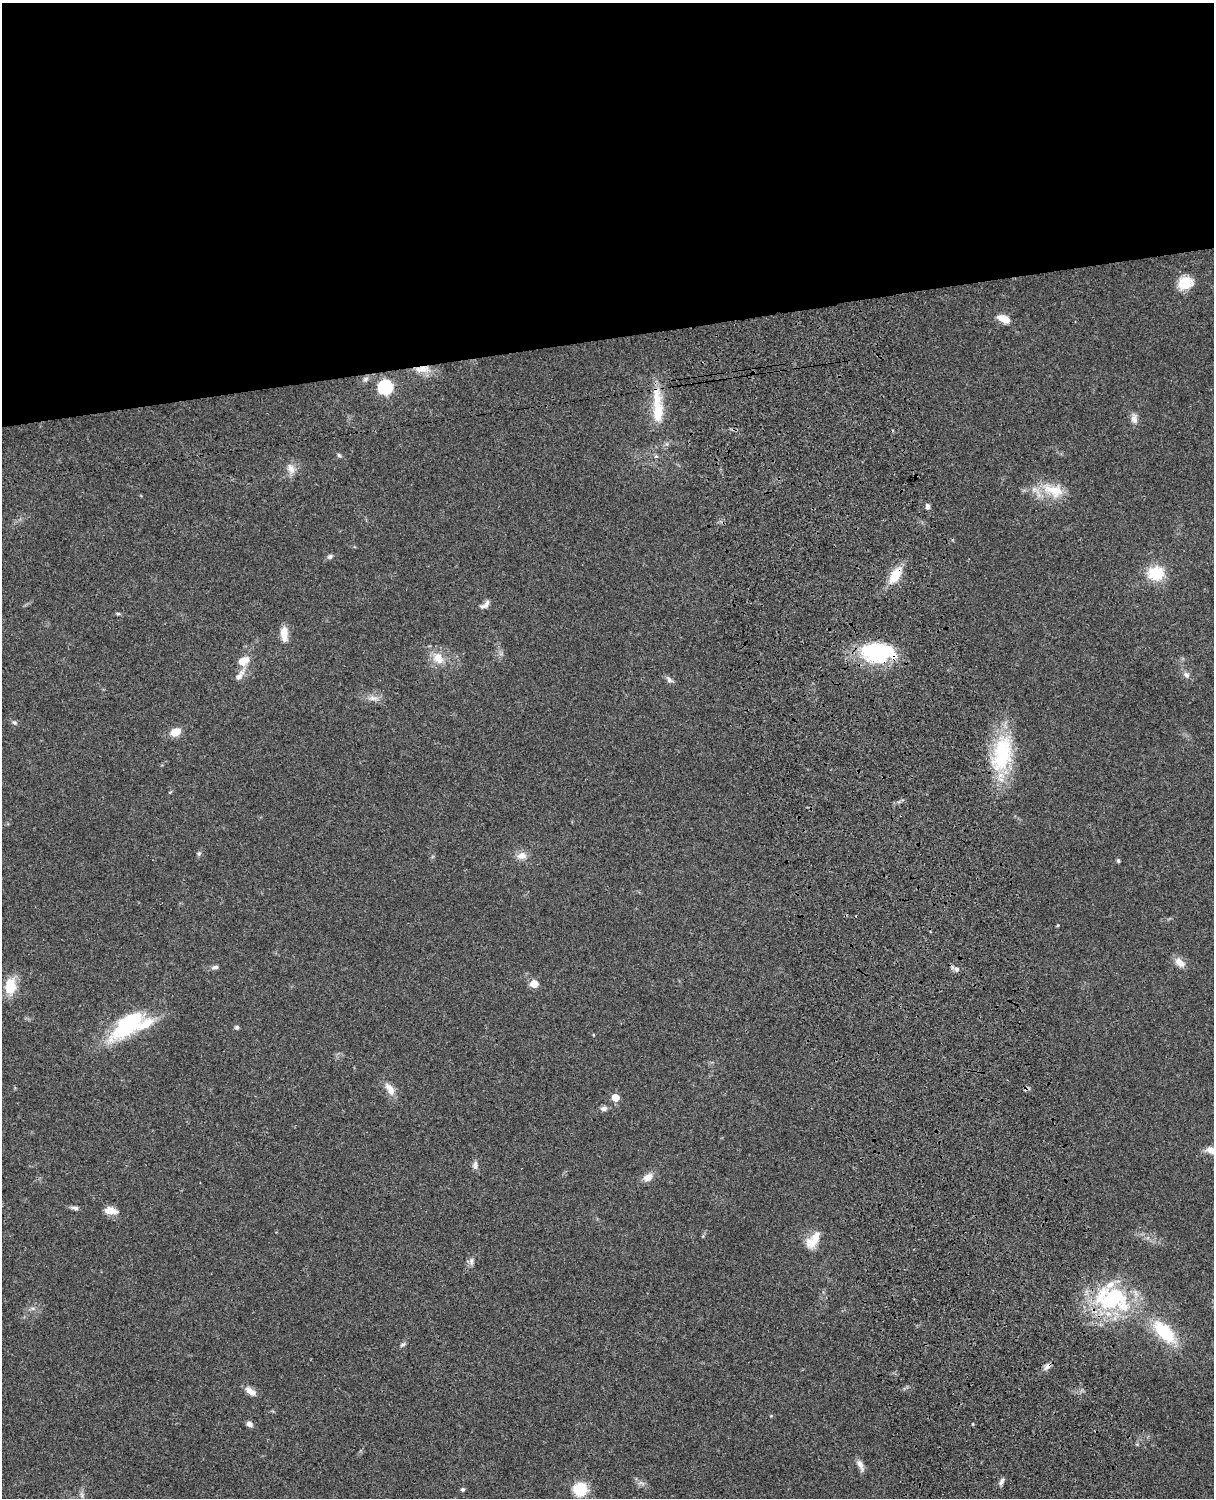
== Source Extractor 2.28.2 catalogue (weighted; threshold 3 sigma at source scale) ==
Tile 2 of 4 x 3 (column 2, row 1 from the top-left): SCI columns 1333-2544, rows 3268-4763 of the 5087 x 4927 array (HDU 1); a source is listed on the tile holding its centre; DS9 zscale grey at full resolution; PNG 1216 x 1500 px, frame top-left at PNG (2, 3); no overlay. Shown black and unused: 23% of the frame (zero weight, under 3 of 4 exposures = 6% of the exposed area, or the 3 px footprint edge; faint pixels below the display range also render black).
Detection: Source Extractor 2.28.2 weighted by HDU 2 'WHT'; one run over the whole footprint, this tile lists its part. Background 0.0809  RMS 0.0058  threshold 0.0262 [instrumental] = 3 sigma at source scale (4.5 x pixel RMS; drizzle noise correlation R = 1.50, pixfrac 1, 0.05/0.05 arcsec/px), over >= 5 px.
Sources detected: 67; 3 inside a brighter object's white glare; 1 cosmic-ray / hot-pixel residue — not listed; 4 inside a brighter listed object's ellipse — not listed separately; the other 59 listed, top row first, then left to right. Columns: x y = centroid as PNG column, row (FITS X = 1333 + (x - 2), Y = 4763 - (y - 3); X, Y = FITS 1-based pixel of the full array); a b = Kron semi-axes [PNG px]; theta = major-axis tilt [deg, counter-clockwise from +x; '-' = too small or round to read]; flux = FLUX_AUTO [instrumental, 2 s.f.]
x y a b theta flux
1185 283 16 13 23 12
1004 319 13 7 -24 7.7
422 369 23 9 3 8
366 379 8 5 28 1.7
385 387 7 6 - 110
658 412 36 14 87 17
1134 418 14 8 -87 3.3
339 455 6 5 - 0.9
291 469 15 9 -69 4.3
1053 490 35 15 -21 16
928 506 6 5 - 1.9
330 556 7 6 - 1.3
1156 573 16 13 3 21
895 575 22 11 59 12
485 605 14 6 37 2.7
118 614 6 4 -2 0.76
284 634 17 8 -89 6.9
876 655 43 24 -25 38
438 658 16 13 -51 8.3
243 661 14 9 30 7.5
1186 675 9 7 -56 2.3
239 676 18 9 53 4.1
669 680 11 6 -37 1.9
373 698 14 6 -18 3.3
14 723 8 5 -47 1.2
175 732 11 8 22 7.3
1002 754 52 25 78 46
170 792 5 3 - 0.54
199 853 7 5 63 1.1
522 856 13 10 3 4.6
1118 861 5 4 - 0.81
1058 925 4 3 - 0.48
1179 962 14 9 -40 5.3
215 967 9 5 11 1.6
534 984 5 5 - 13
10 986 15 11 82 16
128 1025 48 20 40 46
237 1027 6 5 - 1
593 1035 4 3 - 0.4
390 1089 19 9 -58 5.9
615 1097 5 5 - 11
604 1108 9 6 7 2.1
1212 1150 15 9 -21 5.2
475 1165 12 7 87 2.3
648 1177 14 9 33 4.4
75 1208 11 5 -9 1.8
110 1211 14 8 -7 6
816 1238 21 14 60 8.1
471 1261 11 6 89 2.1
1112 1299 53 33 -15 63
1164 1332 26 13 -46 32
403 1344 8 5 29 1.1
1047 1366 12 6 48 2.5
250 1391 16 7 -34 4.2
249 1424 7 6 - 2.5
860 1465 16 6 -65 3.3
1002 1481 11 5 64 1.7
463 1489 5 5 - 1
580 1489 10 10 - 25
Overlapping masked pixels (flux is a lower limit): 3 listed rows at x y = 422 369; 895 575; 1047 1366
Isophote crosses this tile's border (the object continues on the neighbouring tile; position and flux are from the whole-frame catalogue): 1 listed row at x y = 1212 1150